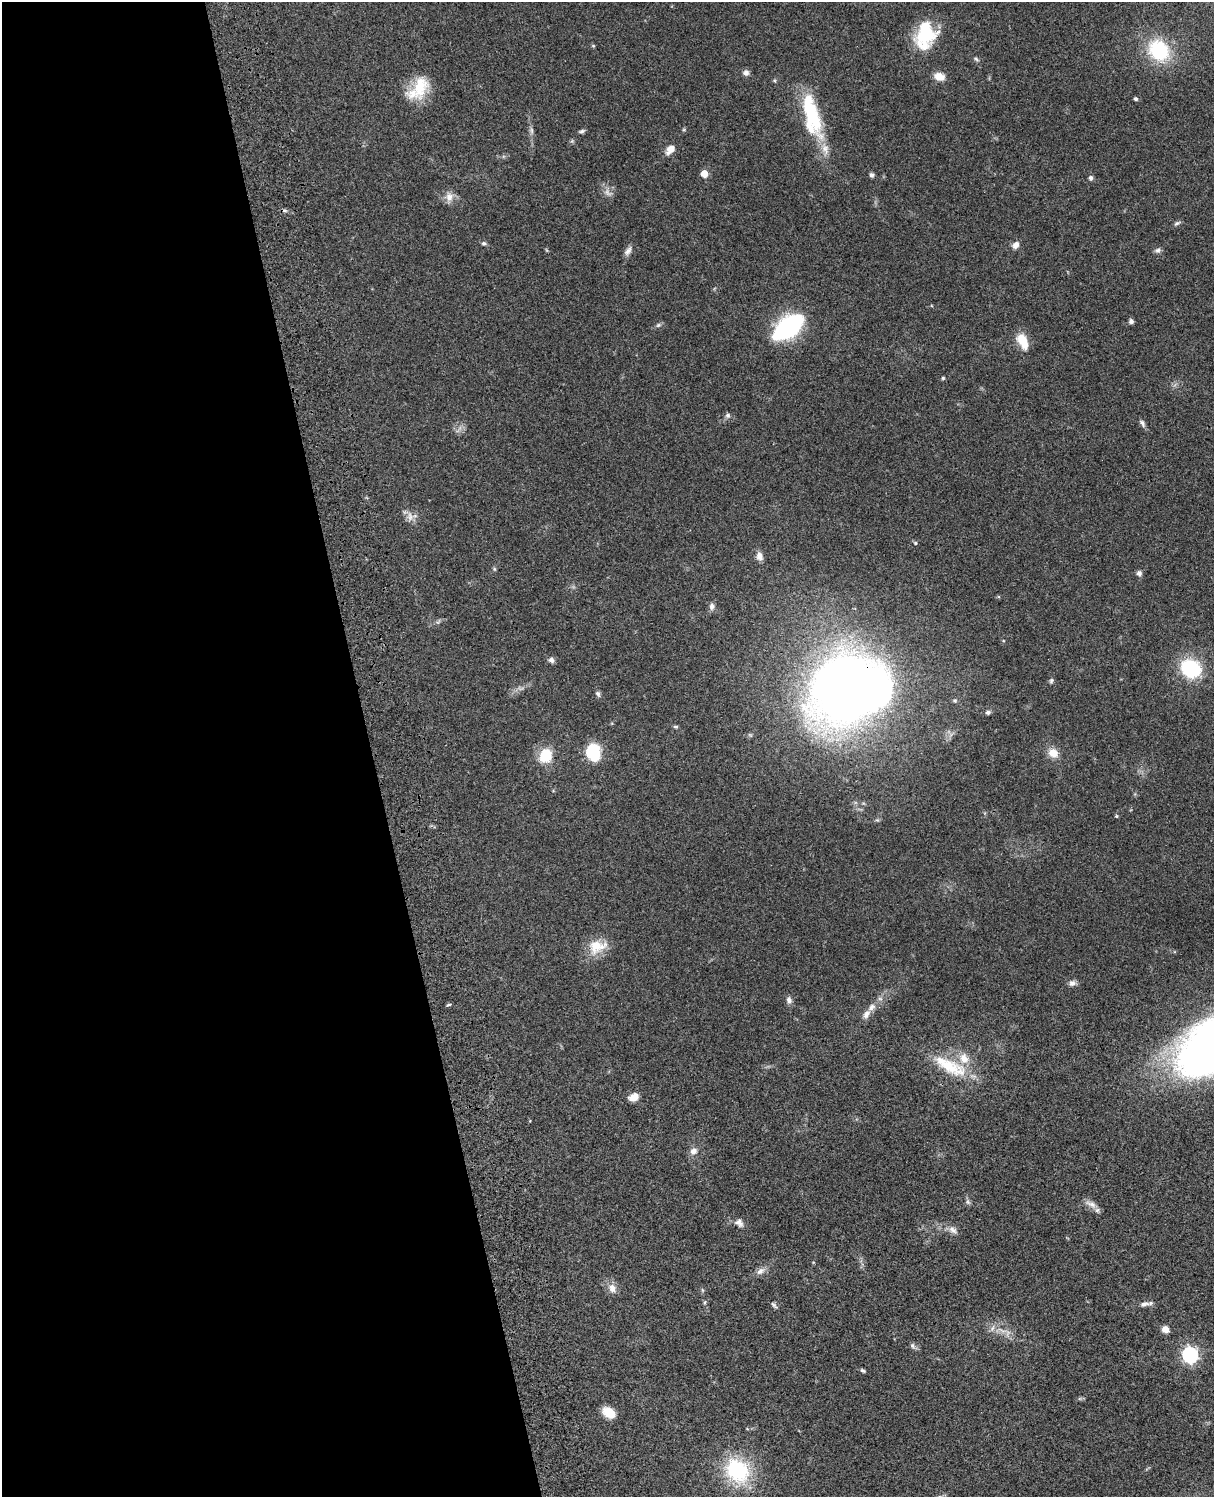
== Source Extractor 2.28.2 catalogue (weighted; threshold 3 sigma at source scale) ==
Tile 5 of 4 x 3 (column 1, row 2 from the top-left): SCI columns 122-1333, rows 1773-3267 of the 5089 x 4927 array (HDU 1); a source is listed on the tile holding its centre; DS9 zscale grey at full resolution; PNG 1216 x 1499 px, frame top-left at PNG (2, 2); no overlay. Shown black and unused: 31% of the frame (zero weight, under 3 of 4 exposures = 6% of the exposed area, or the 3 px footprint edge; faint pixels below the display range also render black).
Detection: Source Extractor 2.28.2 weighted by HDU 2 'WHT'; one run over the whole footprint, this tile lists its part. Background 0.081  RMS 0.0059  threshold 0.0264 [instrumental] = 3 sigma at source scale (4.5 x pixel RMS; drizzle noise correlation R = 1.50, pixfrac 1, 0.05/0.05 arcsec/px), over >= 5 px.
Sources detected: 79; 1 too faint to see at this stretch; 1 inside a brighter object's white glare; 1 cosmic-ray / hot-pixel residue — not listed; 6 inside a brighter listed object's ellipse — not listed separately; the other 70 listed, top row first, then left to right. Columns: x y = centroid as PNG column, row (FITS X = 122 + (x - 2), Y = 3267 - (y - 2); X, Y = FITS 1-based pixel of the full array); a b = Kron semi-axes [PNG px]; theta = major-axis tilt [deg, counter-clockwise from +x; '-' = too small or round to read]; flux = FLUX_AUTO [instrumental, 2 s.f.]
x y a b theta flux
925 29 31 15 -52 20
1159 50 23 20 -50 38
976 59 7 4 -45 0.92
746 73 7 7 - 2.2
939 76 11 8 -18 6.2
420 86 33 18 79 19
1136 99 4 4 - 1.3
812 116 58 18 -75 41
532 130 9 4 -81 1.5
684 130 5 3 - 0.62
582 131 8 4 16 1.2
670 149 12 8 47 4.9
704 174 5 5 - 9.2
872 175 6 5 - 1.4
1091 178 6 5 - 1.5
449 197 13 11 81 4.5
1177 223 9 5 16 1.2
484 243 6 5 - 1.1
1016 245 9 7 56 3.1
1158 250 8 6 35 1.7
628 251 13 7 54 2.6
1131 321 5 5 - 1.7
658 325 7 5 44 1.1
788 327 29 14 38 88
1022 341 19 10 -66 11
943 378 4 4 - 0.69
728 415 7 6 - 1.5
1142 423 10 5 -59 1.8
410 516 14 9 -85 3.9
915 543 5 4 - 0.76
759 556 11 7 -73 3.3
1139 573 7 7 - 1.7
712 606 10 7 -86 2
1003 641 4 3 - 0.46
551 660 7 6 - 2
1191 668 16 13 -28 47
1051 681 7 5 74 1
848 689 54 44 20 780
598 694 8 6 -67 1.3
988 712 6 6 - 1.2
676 727 6 4 -6 0.84
593 752 18 14 -78 21
1053 753 12 10 -36 6.4
546 756 12 10 70 18
1116 816 4 4 - 0.61
597 947 26 17 19 12
1072 983 9 8 - 2.3
789 1000 9 7 -71 2.1
449 1005 6 3 9 0.74
872 1007 13 8 53 3.7
950 1066 51 17 -26 26
634 1097 12 9 22 4.6
694 1151 10 8 39 3.2
968 1202 7 5 -46 1.3
1091 1204 17 7 -25 3.6
739 1223 13 9 -40 3.2
953 1230 14 8 -34 3.2
760 1271 13 8 35 3.2
612 1288 13 11 -70 4.4
702 1290 6 4 -71 0.74
705 1302 6 4 88 0.78
1144 1304 13 7 15 2.7
774 1305 11 5 -45 1.3
1165 1329 7 6 - 4.3
1002 1330 16 3 -26 2.7
912 1346 8 6 -88 1.3
1190 1355 7 6 - 150
863 1371 8 4 -28 0.97
609 1413 13 9 -36 11
737 1471 30 24 -46 45
Overlapping masked pixels (flux is a lower limit): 1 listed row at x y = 848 689